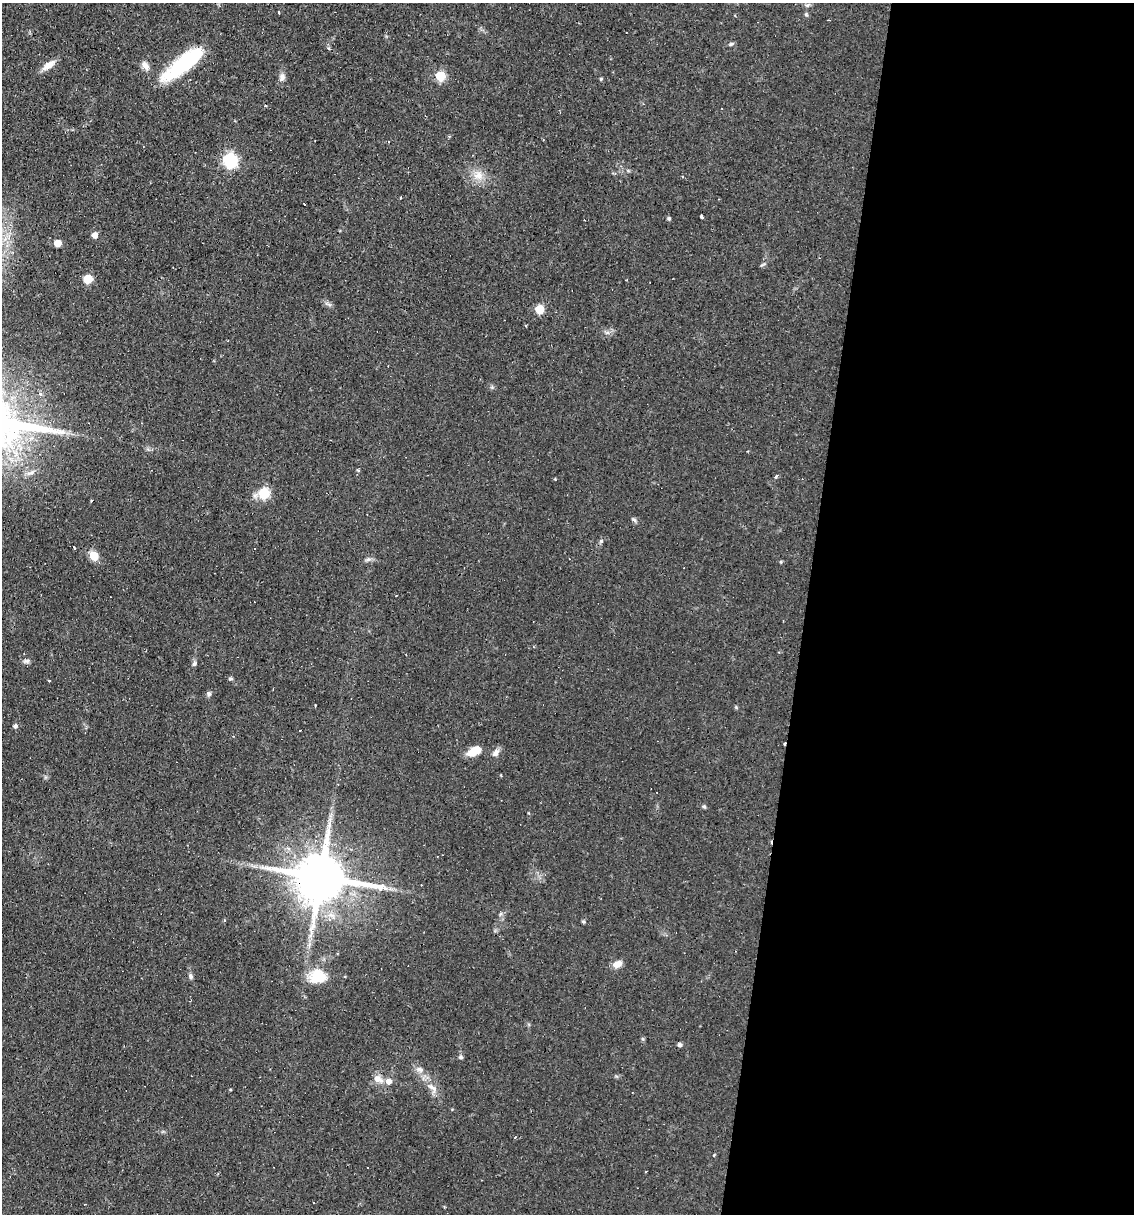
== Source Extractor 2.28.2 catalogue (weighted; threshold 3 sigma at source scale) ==
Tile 12 of 4 x 4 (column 4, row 3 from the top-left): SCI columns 3628-4759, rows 1213-2424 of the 4874 x 4848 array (HDU 1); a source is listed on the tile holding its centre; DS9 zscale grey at full resolution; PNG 1136 x 1216 px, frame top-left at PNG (2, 3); no overlay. Shown black and unused: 29% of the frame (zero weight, under 2 of 3 exposures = <1% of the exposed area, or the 3 px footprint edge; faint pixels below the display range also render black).
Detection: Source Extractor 2.28.2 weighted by HDU 2 'WHT'; one run over the whole footprint, this tile lists its part. Background 0.0644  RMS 0.0052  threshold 0.0234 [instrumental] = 3 sigma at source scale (4.5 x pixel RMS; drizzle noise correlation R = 1.50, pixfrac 1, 0.05/0.05 arcsec/px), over >= 5 px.
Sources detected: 65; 14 cosmic-ray / hot-pixel residue — not listed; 1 inside a brighter listed object's ellipse — not listed separately; the other 50 listed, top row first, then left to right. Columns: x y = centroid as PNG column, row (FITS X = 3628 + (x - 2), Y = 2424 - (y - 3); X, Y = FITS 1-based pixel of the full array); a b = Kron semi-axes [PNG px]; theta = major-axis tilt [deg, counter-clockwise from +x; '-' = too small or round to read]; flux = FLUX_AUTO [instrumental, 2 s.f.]
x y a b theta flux
807 5 6 5 - 1
278 12 3 2 - 0.88
806 14 6 4 -56 0.68
731 44 7 4 26 0.85
328 48 4 4 - 0.78
183 64 57 15 38 37
49 65 16 7 35 5
145 65 14 7 -55 3
440 76 5 5 - 26
282 77 9 8 - 2.2
601 79 4 4 - 0.66
265 106 3 2 - 1.3
230 161 6 6 - 93
478 176 14 8 -8 4.7
701 217 3 3 - 5.9
669 218 5 4 - 0.82
95 235 5 5 - 4
58 243 5 5 - 8.3
88 279 5 5 - 18
540 309 5 5 - 19
492 387 5 5 - 0.73
41 394 3 3 - 8.2
776 476 4 3 - 3.7
264 493 6 5 - 37
91 501 3 2 - 0.92
94 556 8 7 - 8.8
368 559 9 4 19 1.1
781 562 5 3 - 0.55
26 661 9 5 9 1.4
194 664 7 5 60 1.1
230 679 6 4 -6 0.79
209 694 7 6 - 1.1
15 726 5 5 - 1.6
784 744 3 3 - 2.1
474 751 16 9 30 7
496 753 11 7 52 2.4
704 806 5 4 - 0.81
327 838 44 8 81 12
321 877 16 12 -11 3200
421 885 3 2 - 0.7
224 920 4 3 - 0.39
583 921 4 4 - 0.9
617 964 11 7 26 4
190 976 7 5 -79 1.2
317 976 20 16 4 13
680 1045 5 5 - 1.3
461 1057 6 4 -1 0.92
419 1069 9 4 -8 1.4
378 1079 15 10 -28 4.1
432 1088 19 9 -45 5.1
Overlapping masked pixels (flux is a lower limit): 3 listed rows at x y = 183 64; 784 744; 321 877
Unlisted compact peaks at least as high as the median listed source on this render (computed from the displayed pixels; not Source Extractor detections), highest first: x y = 633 519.